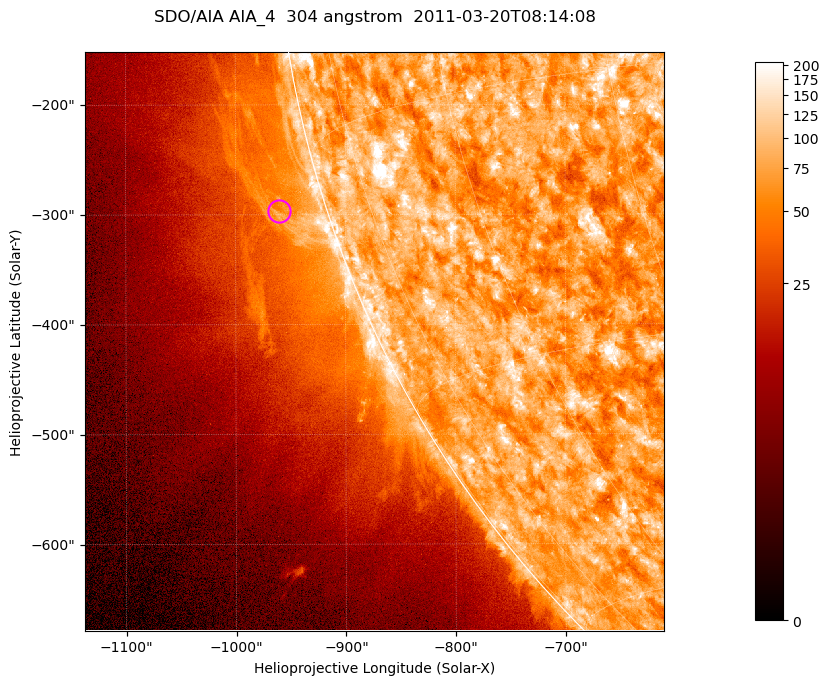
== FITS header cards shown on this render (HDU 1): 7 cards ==
TELESCOP= 'SDO/AIA '           / For AIA: SDO/AIA
INSTRUME= 'AIA_4   '           / For AIA: AIA_ATA1, AIA_ATA2, AIA_ATA3 or AIA_AT
WAVELNTH=                  304 / [angstrom] Wavelength
WAVEUNIT= 'angstrom'           / Wavelength unit: angstrom
DATE-OBS= '2011-03-20T08:14:08.139' / [ISO] Date when observation started; ISO 8
CTYPE1  = 'HPLN-TAN'           / CTYPE1; Typically HPLN
CTYPE2  = 'HPLT-TAN'           / CTYPE2; Typically HPLT

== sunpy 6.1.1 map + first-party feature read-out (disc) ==
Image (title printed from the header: SDO/AIA AIA_4  304 angstrom  2011-03-20T08:14:08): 878 x 878 px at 0.6 arcsec/px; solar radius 964 arcsec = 1605 px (partial field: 4.4% of the solar disc is inside the frame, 46% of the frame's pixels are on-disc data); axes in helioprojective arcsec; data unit not stated in the header (colour bar unlabelled)
Orientation: roll -0.132 deg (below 1 deg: not rotated)
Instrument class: DISC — disc imager (sunpy class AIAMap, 304 A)
Bright regions (active regions / flare kernels): reference = the on-disc median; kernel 7 px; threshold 5 sigma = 121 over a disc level ~75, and >= 1.15x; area >= 770 px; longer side >= 11 px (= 6.6 arcsec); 0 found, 0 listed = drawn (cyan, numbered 1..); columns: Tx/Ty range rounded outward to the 2 arcsec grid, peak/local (2 s.f.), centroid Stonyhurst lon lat
Off-limb structures (1.02-1.3 R_sun): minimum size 385 px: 2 found; the strongest spans PA ~100..110 deg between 1.02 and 1.08 R_sun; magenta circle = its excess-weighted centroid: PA ~105 deg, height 1.04 R_sun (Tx ~-960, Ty ~-296 arcsec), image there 1.5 x the reference